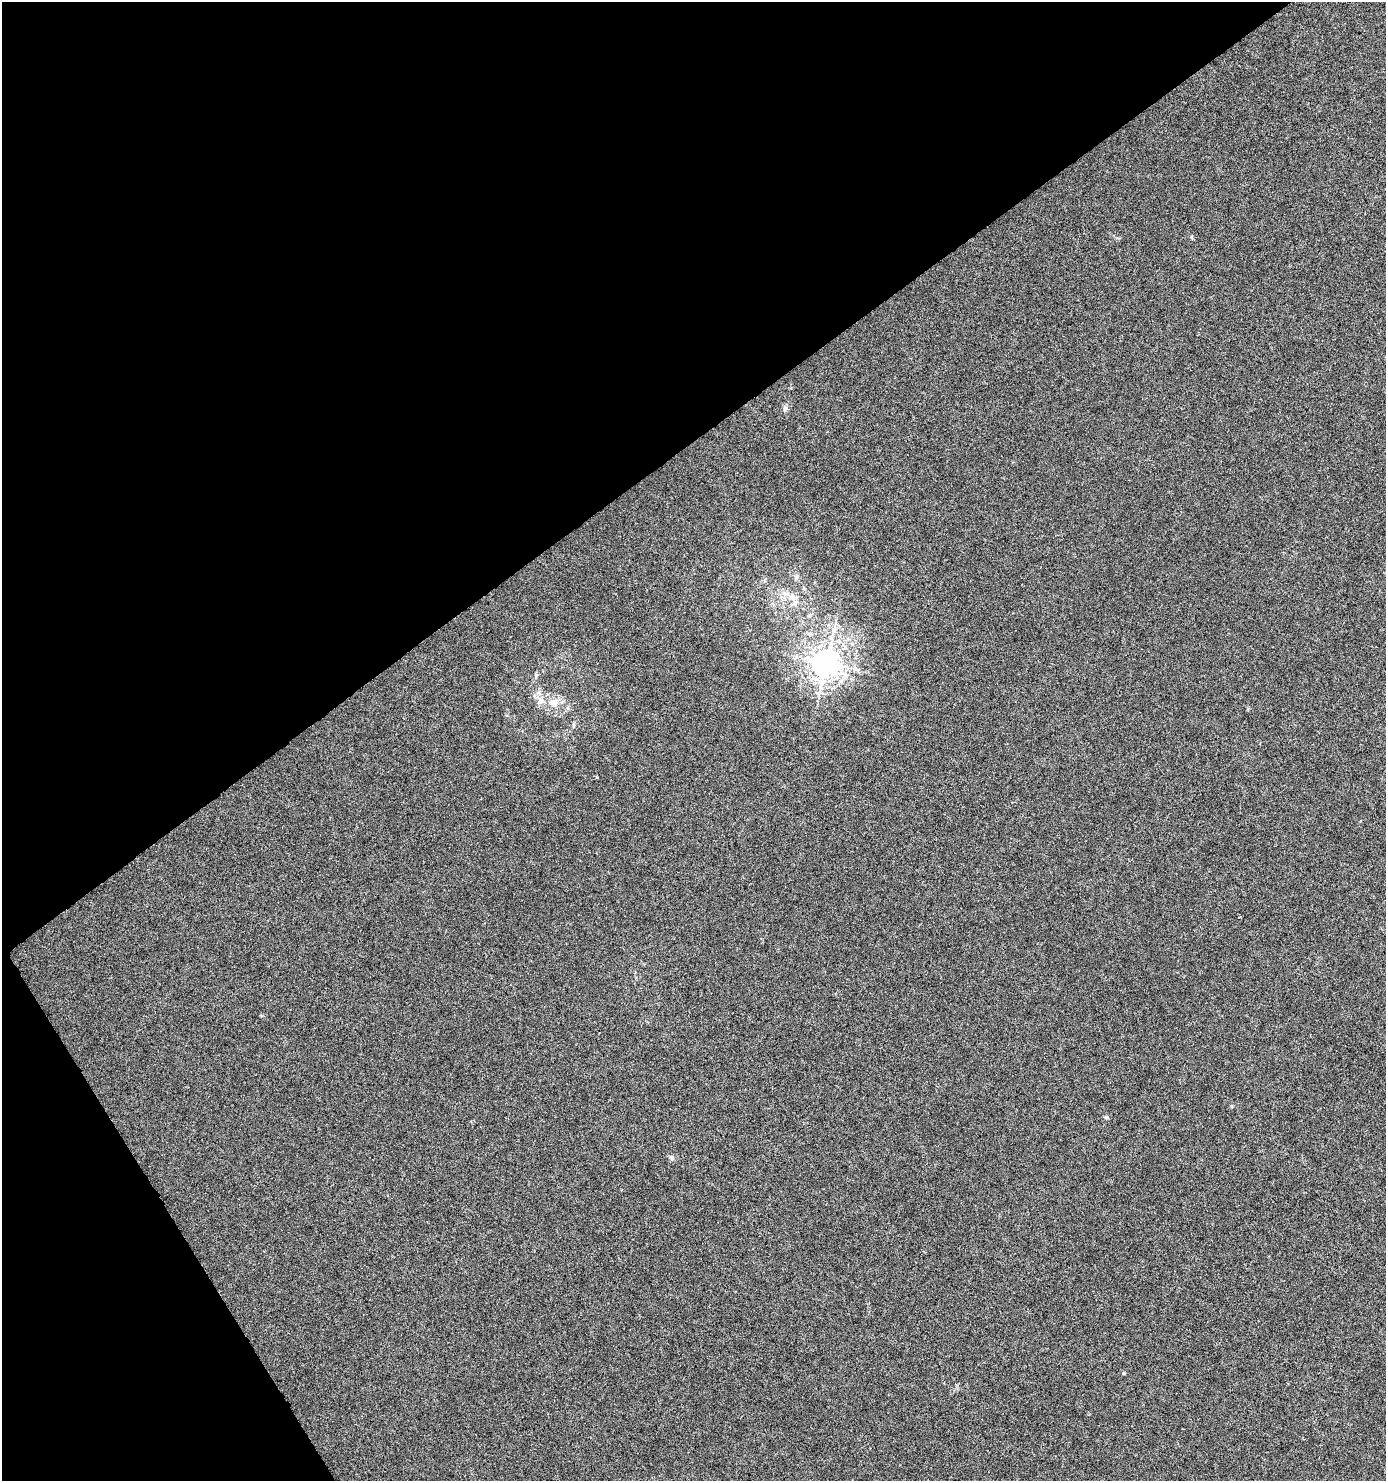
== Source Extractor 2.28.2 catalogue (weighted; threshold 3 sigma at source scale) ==
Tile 5 of 4 x 4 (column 1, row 2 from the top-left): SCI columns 185-1568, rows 2960-4438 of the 5840 x 5920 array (HDU 1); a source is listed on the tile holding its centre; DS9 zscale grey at full resolution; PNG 1388 x 1483 px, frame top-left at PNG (2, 2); no overlay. Shown black and unused: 34% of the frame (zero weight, under 4 of 8 exposures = <1% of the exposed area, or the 3 px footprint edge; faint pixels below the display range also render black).
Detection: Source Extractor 2.28.2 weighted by HDU 2 'WHT'; one run over the whole footprint, this tile lists its part. Background 9.40e-04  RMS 0.0014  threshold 0.00576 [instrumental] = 3 sigma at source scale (4.09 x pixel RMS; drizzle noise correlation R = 1.36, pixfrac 0.8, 0.0396/0.0396 arcsec/px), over >= 5 px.
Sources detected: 12; all 12 listed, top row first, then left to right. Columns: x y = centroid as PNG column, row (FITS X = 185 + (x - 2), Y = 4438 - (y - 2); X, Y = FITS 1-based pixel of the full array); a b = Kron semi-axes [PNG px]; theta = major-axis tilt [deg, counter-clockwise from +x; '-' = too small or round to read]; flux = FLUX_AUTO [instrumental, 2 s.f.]
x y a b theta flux
785 409 9 6 81 0.36
796 578 6 5 - 0.25
792 597 11 9 -58 0.93
834 626 11 5 90 0.58
826 663 9 8 - 170
536 675 7 5 79 0.23
540 700 11 9 -64 0.88
553 702 12 10 -9 1.4
573 725 6 4 -90 0.19
596 777 4 3 - 0.13
1106 1117 6 4 -18 0.17
672 1158 7 4 -72 0.21
Unlisted compact peaks at least as high as the median listed source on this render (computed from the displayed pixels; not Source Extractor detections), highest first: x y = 1124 1373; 1191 237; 1232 1106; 261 1016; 1248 709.